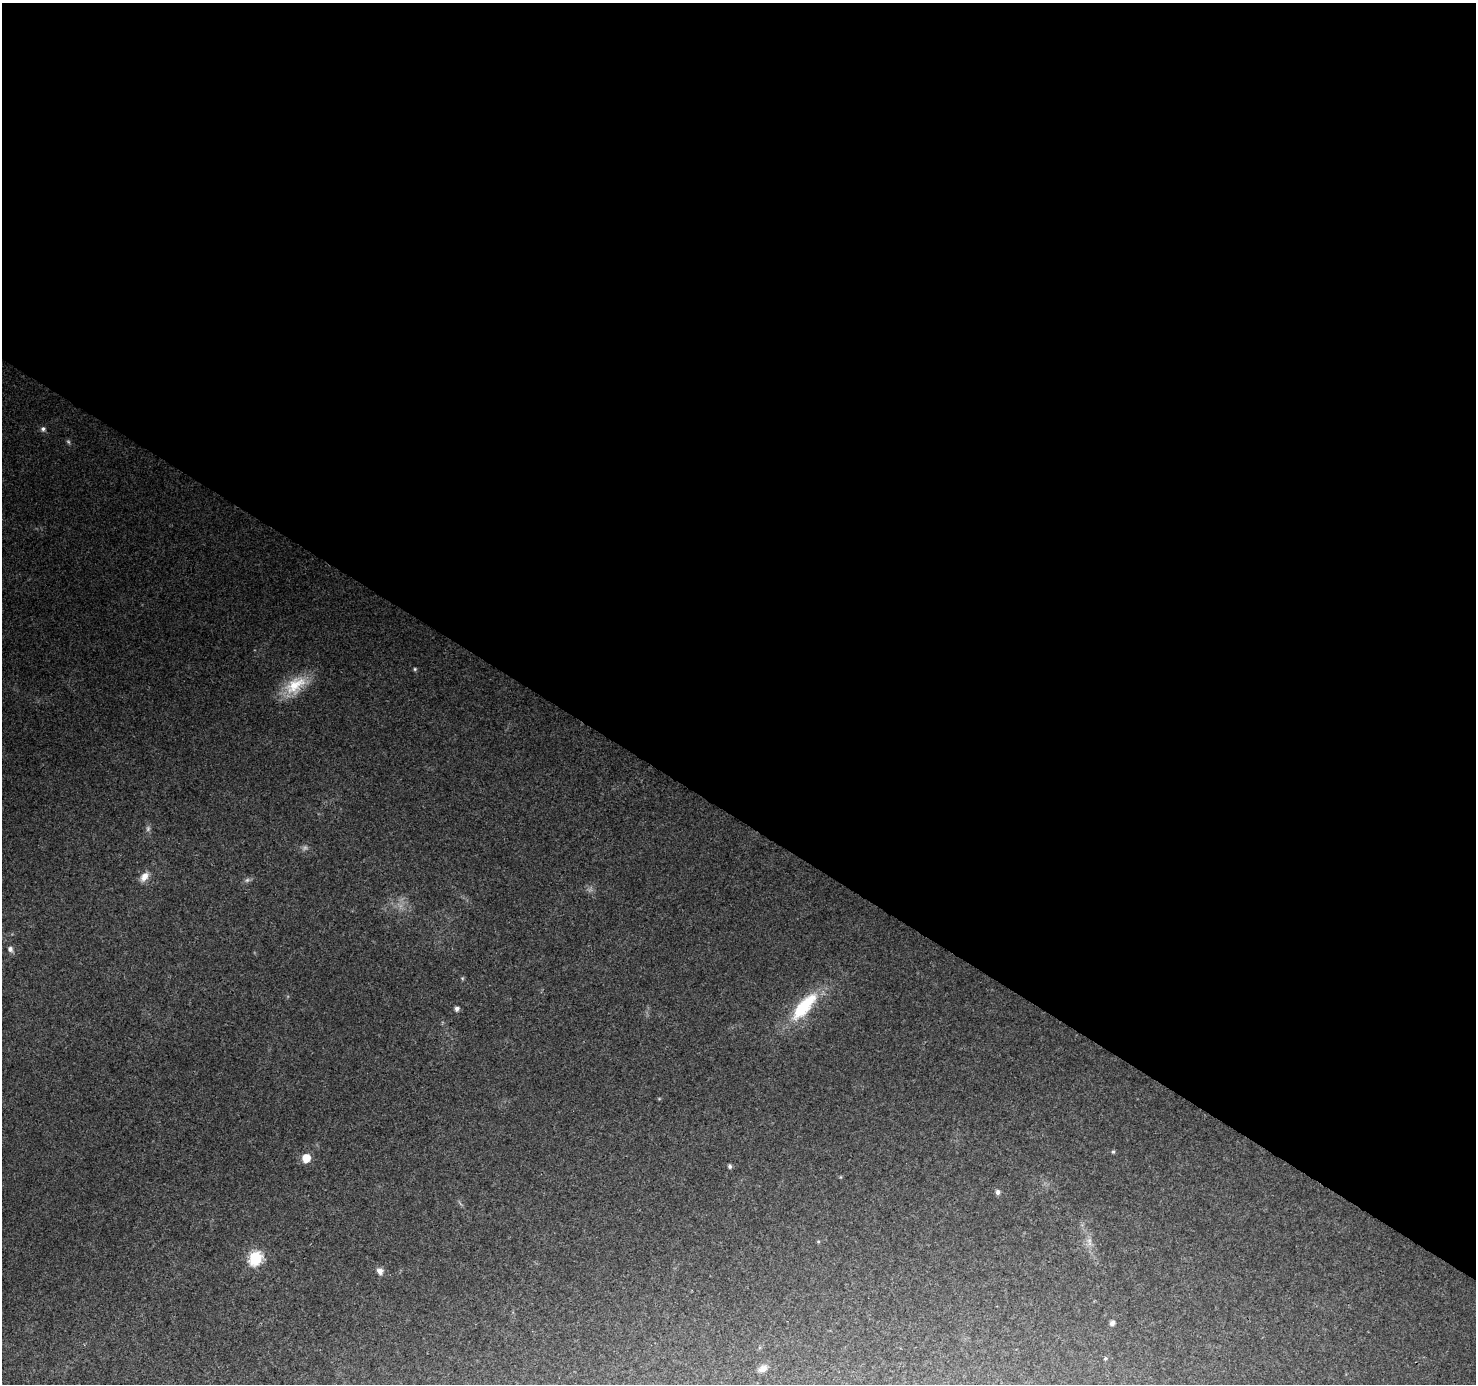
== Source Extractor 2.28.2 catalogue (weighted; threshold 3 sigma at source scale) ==
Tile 3 of 4 x 4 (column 3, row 1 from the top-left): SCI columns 2958-4431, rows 4400-5781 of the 5906 x 5969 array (HDU 1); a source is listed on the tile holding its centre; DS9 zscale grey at full resolution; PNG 1478 x 1386 px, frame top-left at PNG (2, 3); no overlay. Shown black and unused: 59% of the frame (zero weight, under 3 of 4 exposures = <1% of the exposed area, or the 3 px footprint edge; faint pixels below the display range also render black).
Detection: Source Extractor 2.28.2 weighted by HDU 2 'WHT'; one run over the whole footprint, this tile lists its part. Background 0.0264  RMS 0.0033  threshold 0.0148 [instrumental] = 3 sigma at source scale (4.5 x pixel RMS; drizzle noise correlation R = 1.50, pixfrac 1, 0.0396/0.0396 arcsec/px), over >= 5 px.
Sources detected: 23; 3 too faint to see at this stretch — not listed; the other 20 listed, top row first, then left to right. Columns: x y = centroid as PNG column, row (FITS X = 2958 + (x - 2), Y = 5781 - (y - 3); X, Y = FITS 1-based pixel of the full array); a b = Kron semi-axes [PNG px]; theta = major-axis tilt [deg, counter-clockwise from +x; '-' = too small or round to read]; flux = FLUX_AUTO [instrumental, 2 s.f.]
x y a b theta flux
43 429 6 6 - 1.1
415 669 5 5 - 0.47
295 685 34 19 33 12
144 877 13 8 54 2.9
247 880 8 6 5 0.87
10 949 8 6 -62 1.2
462 978 5 5 - 0.41
804 1006 45 16 49 19
457 1008 5 4 - 1.4
1113 1152 5 5 - 0.46
306 1158 6 5 - 9.2
730 1166 5 4 - 0.74
998 1192 6 5 - 1.2
1089 1240 8 6 51 1.4
818 1241 5 4 - 0.39
255 1258 7 6 - 50
380 1271 8 7 - 2
1112 1323 6 5 - 1.2
1105 1358 5 4 - 0.5
763 1368 11 7 26 2.1